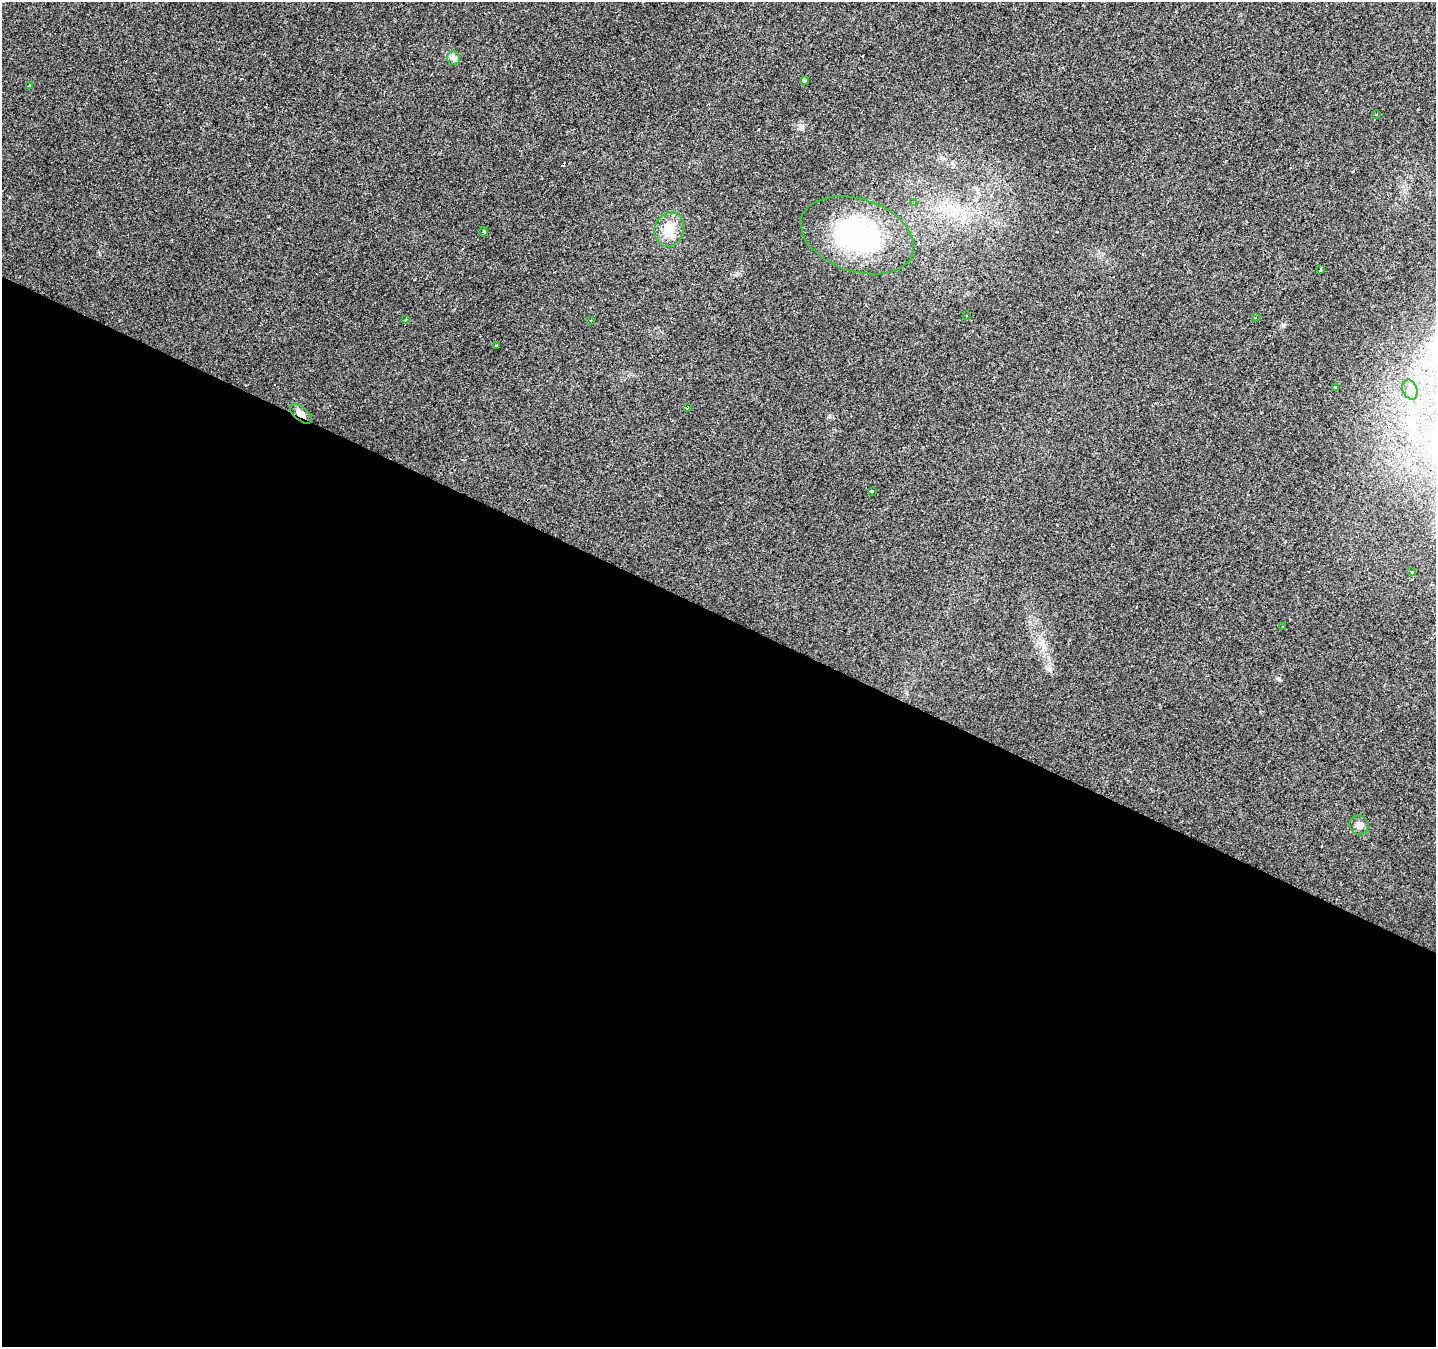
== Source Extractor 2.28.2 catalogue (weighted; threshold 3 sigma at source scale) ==
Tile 14 of 4 x 4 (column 2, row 4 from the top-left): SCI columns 1440-2873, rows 266-1610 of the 5741 x 5843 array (HDU 1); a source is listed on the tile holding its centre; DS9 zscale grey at full resolution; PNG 1438 x 1349 px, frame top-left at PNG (2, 2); each listed source drawn as its Kron ellipse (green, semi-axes under 4 px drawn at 4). Shown black and unused: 54% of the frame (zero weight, under 2 of 3 exposures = <1% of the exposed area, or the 3 px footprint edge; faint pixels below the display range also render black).
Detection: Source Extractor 2.28.2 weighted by HDU 2 'WHT'; one run over the whole footprint, this tile lists its part. Background 0.022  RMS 0.006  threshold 0.0268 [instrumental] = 3 sigma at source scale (4.5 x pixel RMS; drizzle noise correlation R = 1.50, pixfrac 1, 0.0396/0.0396 arcsec/px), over >= 5 px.
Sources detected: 27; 5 cosmic-ray / hot-pixel residue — neither listed nor drawn; the other 22 listed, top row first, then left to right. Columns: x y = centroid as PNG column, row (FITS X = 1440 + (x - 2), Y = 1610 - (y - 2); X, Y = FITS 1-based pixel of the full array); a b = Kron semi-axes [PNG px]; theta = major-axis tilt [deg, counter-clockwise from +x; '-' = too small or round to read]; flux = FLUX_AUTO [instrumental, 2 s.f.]
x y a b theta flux
453 58 7 6 - 1.9
805 81 4 3 - 2.4
30 85 3 2 - 1.1
1377 115 3 3 - 2.4
914 203 3 3 - 0.97
669 229 17 14 69 12
483 232 4 3 - 1.2
857 235 58 36 -18 90
1320 269 4 3 - 1.2
967 316 3 3 - 1.7
1255 318 3 2 - 0.79
406 319 3 2 - 0.43
591 320 3 3 - 0.68
497 345 3 2 - 0.86
1335 387 3 3 - 1.7
1410 390 10 7 -69 2.6
687 407 4 3 - 4.5
301 414 13 6 -40 3.9
872 491 3 3 - 9.2
1412 572 3 3 - 0.98
1282 627 3 3 - 11
1359 825 10 9 - 3.6
Overlapping masked pixels (flux is a lower limit): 3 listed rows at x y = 857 235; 687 407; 301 414
Unlisted compact peaks at least as high as the median listed source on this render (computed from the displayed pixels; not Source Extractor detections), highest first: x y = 801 127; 1279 679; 1283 325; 738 273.